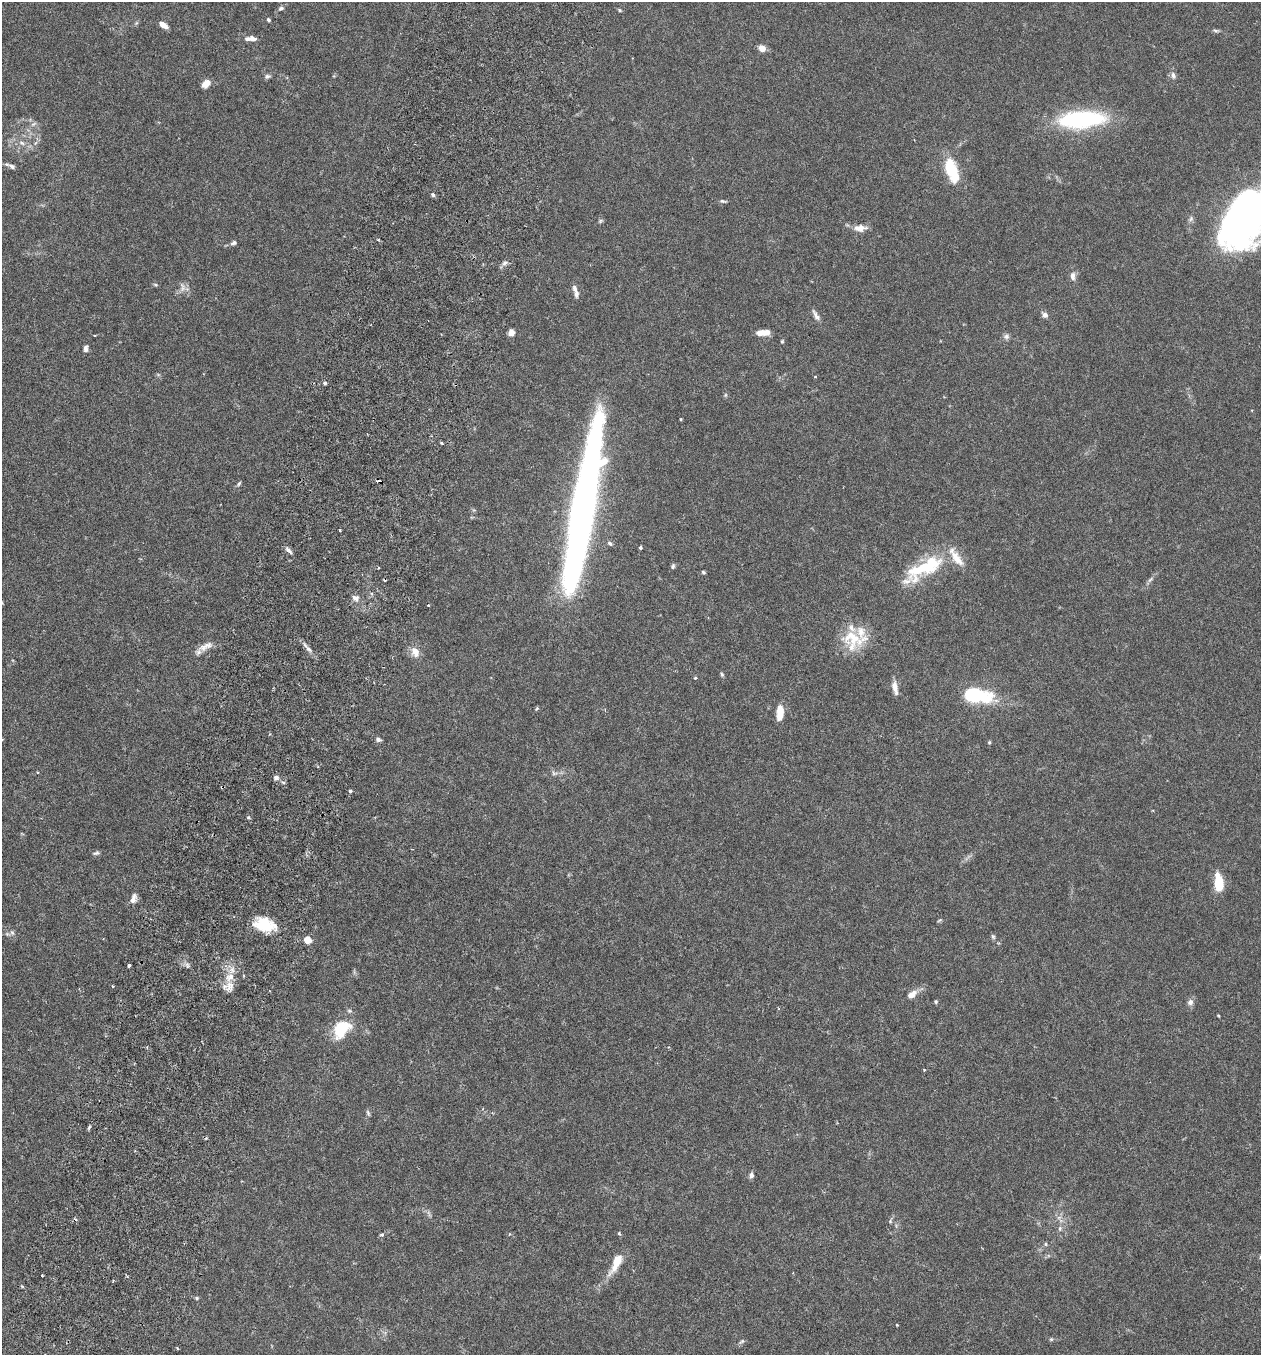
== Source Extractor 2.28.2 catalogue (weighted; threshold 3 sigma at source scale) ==
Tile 7 of 4 x 4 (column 3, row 2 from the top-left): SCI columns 2708-3966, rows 2737-4089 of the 5545 x 5467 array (HDU 1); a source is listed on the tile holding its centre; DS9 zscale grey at full resolution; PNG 1263 x 1357 px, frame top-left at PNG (2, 2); no overlay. Shown black and unused: <1% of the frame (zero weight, under 3 of 6 exposures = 3% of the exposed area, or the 3 px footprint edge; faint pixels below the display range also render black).
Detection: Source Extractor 2.28.2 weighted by HDU 2 'WHT'; one run over the whole footprint, this tile lists its part. Background 0.0176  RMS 0.002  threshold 0.00801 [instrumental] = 3 sigma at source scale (4.09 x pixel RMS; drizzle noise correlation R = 1.36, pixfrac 0.8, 0.05/0.05 arcsec/px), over >= 5 px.
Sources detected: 118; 1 too faint to see at this stretch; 4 inside a brighter object's white glare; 4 cosmic-ray / hot-pixel residue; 1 long thin detection or spike segment (spike, bleed or trail) — not listed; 5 inside a brighter listed object's ellipse — not listed separately; the other 103 listed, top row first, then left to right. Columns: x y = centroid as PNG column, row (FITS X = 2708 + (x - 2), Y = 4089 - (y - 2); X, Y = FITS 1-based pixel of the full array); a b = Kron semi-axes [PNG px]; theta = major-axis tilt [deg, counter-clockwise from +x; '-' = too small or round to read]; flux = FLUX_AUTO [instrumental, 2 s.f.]
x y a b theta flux
281 8 7 5 22 0.48
619 10 6 4 -29 0.23
268 20 5 4 - 0.29
163 25 10 5 -34 1.3
1216 30 9 5 -13 0.36
253 38 10 7 -24 0.84
762 48 7 6 - 1.5
1173 75 10 6 -75 0.68
267 76 9 6 14 0.46
206 84 11 8 42 1.4
1082 119 48 17 4 23
33 124 10 4 33 0.41
22 143 8 6 -18 0.68
12 166 10 6 -25 0.59
952 171 29 13 -71 6.7
433 195 6 5 - 0.4
723 201 9 4 -13 0.33
1242 218 57 35 49 110
600 221 7 5 27 0.29
860 228 19 9 2 1.6
234 243 8 5 19 0.51
505 263 9 5 28 0.59
1073 276 11 7 -89 0.9
155 285 7 4 -19 0.24
183 287 14 8 88 1
576 294 10 6 90 0.72
816 315 16 6 -59 0.88
1045 315 7 5 -45 0.89
511 333 7 6 - 1
764 333 13 5 3 2.2
1006 336 8 7 - 0.57
782 341 5 4 - 0.22
86 349 8 5 89 0.7
815 377 4 3 - 0.15
325 383 4 4 - 0.34
725 395 6 5 - 0.25
681 419 3 3 - 0.14
442 443 3 3 - 0.2
378 481 4 3 - 0.84
239 484 8 4 47 0.32
340 530 3 2 - 0.21
610 543 8 5 -39 0.41
640 548 4 3 - 0.27
289 550 12 5 -44 0.63
957 558 29 11 -54 3
673 566 7 5 64 0.37
917 570 42 18 50 8
703 572 5 4 - 0.28
1150 579 11 5 45 0.55
355 598 9 7 -16 0.83
2 603 6 4 89 0.22
428 605 4 3 - 0.14
852 638 31 25 -81 6.4
206 646 24 9 26 1.7
308 649 10 4 -40 0.64
415 652 14 10 -66 1.7
722 674 7 4 -63 0.29
695 678 4 3 - 0.28
895 688 17 6 -79 1.4
974 695 14 8 0 19
780 712 13 6 86 3.5
2 739 4 3 - 0.23
378 739 7 5 -32 0.54
989 742 5 4 - 0.2
37 772 4 2 - 0.14
554 773 9 6 -8 0.53
276 778 7 6 - 0.59
350 791 4 3 - 0.32
96 853 9 5 18 0.4
1219 883 16 8 -84 5.6
134 898 13 7 74 1
940 920 7 4 31 0.22
264 925 24 14 -13 6.3
12 932 8 5 -62 0.51
993 937 7 5 -72 0.35
308 940 5 4 - 4.3
129 965 3 3 - 0.54
187 965 7 5 -79 0.43
230 977 12 9 23 1.9
112 986 4 2 - 0.14
230 986 15 10 86 1.8
912 994 12 7 35 1.6
936 1002 5 4 - 0.25
1190 1002 9 8 - 0.74
1218 1015 4 3 - 0.15
341 1029 20 13 50 7.9
924 1070 3 3 - 0.22
368 1113 8 5 -69 0.35
89 1127 6 3 46 0.29
751 1175 7 5 87 0.63
1059 1217 7 4 19 0.4
890 1221 6 4 -50 0.24
1060 1228 8 6 90 0.52
619 1233 5 3 - 0.26
382 1234 4 4 - 0.44
510 1234 4 3 - 0.14
1045 1244 6 5 - 0.28
616 1263 29 10 64 3.2
42 1275 3 2 - 0.19
197 1298 5 4 - 0.23
897 1325 4 3 - 0.14
1051 1339 5 5 - 0.25
742 1341 9 5 36 0.37
Overlapping masked pixels (flux is a lower limit): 1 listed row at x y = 378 481
Isophote crosses this tile's border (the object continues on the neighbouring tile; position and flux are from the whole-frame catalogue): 3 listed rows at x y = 1242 218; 2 603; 2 739
Unlisted compact peaks at least as high as the median listed source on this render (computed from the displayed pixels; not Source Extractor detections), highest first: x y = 248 817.